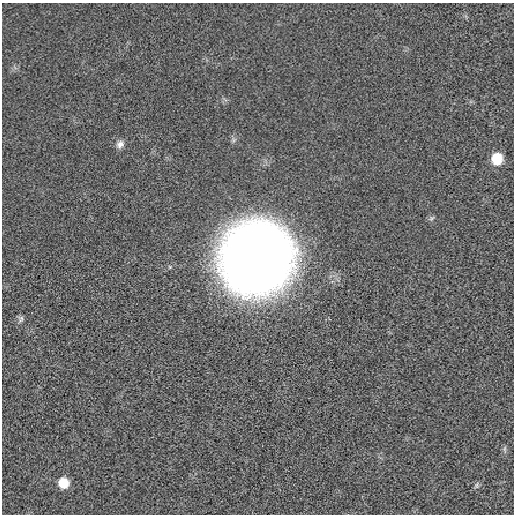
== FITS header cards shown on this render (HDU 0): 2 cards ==
NAXIS1  =                  512 / length of data axis 1
NAXIS2  =                  512 / length of data axis 2

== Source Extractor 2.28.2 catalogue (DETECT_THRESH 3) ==
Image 512 x 512 px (HDU 0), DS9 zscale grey, 1 PNG px = 1 image px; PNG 516 x 516 px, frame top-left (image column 1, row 512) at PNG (2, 3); no overlay
Background -1.80e-04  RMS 0.004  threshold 0.012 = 3 sigma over >= 5 px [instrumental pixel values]
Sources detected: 8; all 8 listed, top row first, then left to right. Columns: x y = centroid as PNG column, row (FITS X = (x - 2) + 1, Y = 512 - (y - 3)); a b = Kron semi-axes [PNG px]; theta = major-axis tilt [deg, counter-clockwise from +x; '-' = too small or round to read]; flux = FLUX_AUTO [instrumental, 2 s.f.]
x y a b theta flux
120 144 11 9 40 1.4
497 158 10 9 - 7.2
431 218 8 3 19 0.43
257 259 48 47 - 480
21 319 10 5 74 0.65
505 449 8 4 90 0.5
63 483 10 9 - 5.1
477 485 8 4 82 0.49